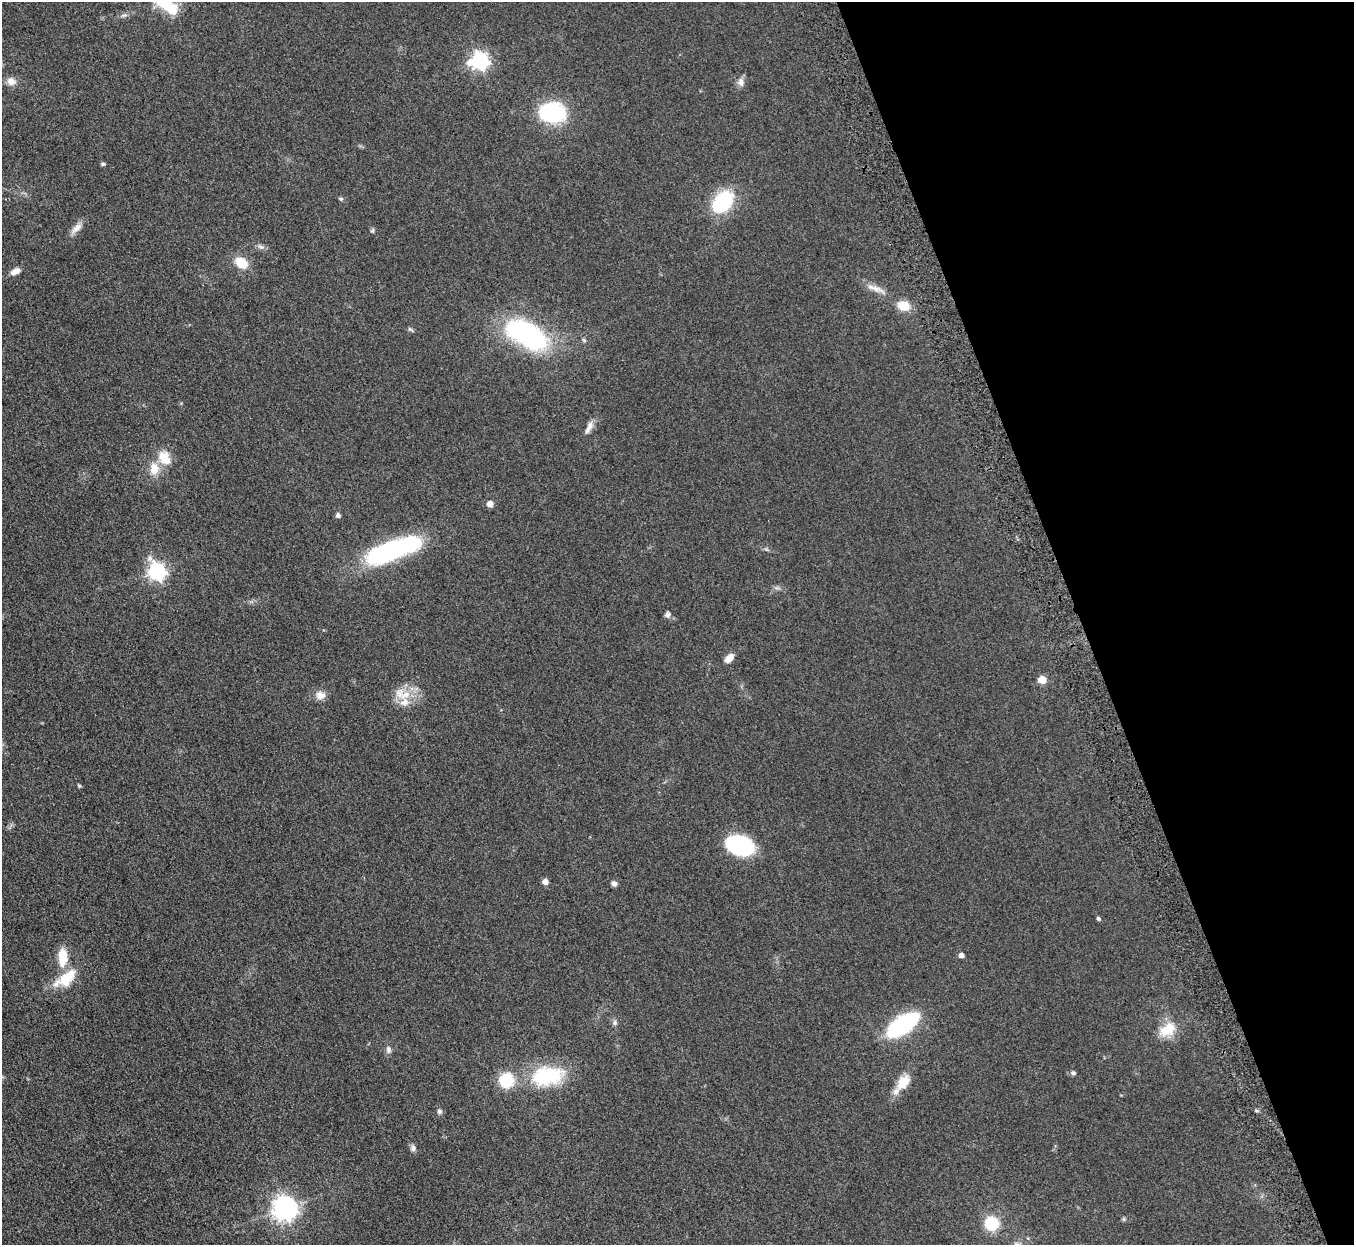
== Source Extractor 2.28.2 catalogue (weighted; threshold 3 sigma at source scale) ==
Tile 12 of 4 x 4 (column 4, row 3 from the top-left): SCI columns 4115-5466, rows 1566-2808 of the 5523 x 5490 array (HDU 1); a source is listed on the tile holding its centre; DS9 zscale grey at full resolution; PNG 1356 x 1247 px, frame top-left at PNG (2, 2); no overlay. Shown black and unused: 20% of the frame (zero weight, under 3 of 5 exposures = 4% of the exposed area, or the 3 px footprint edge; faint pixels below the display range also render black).
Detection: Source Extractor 2.28.2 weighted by HDU 2 'WHT'; one run over the whole footprint, this tile lists its part. Background 0.0774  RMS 0.0073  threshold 0.0329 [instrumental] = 3 sigma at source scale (4.5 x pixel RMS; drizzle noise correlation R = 1.50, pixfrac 1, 0.05/0.05 arcsec/px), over >= 5 px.
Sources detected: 53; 1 too faint to see at this stretch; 1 inside a brighter object's white glare — not listed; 2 inside a brighter listed object's ellipse — not listed separately; the other 49 listed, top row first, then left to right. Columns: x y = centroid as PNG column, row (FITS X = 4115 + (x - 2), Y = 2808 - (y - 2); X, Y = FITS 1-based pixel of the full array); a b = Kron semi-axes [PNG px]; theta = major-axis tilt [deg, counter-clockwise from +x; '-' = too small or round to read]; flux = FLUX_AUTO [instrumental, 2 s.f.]
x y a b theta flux
165 3 36 13 -36 29
480 61 8 7 - 230
11 81 11 10 - 5.2
741 82 10 9 - 3.8
552 113 27 19 -6 57
103 164 5 4 - 1.1
341 199 5 5 - 1
723 202 21 15 48 46
76 228 19 7 42 4.9
372 230 7 4 45 1
261 247 11 5 -18 2.1
242 263 13 10 -34 14
15 271 13 7 25 4.2
876 288 27 8 -24 6.7
903 306 15 11 -14 10
410 329 9 3 -40 1.1
527 335 45 22 -29 120
589 427 20 7 63 4.7
164 457 20 14 -57 12
154 469 15 11 90 10
490 504 5 5 - 6.1
338 515 5 5 - 2.2
387 552 53 18 19 110
157 571 8 7 - 200
667 615 8 7 - 2.1
729 658 12 7 45 5.6
1042 680 5 5 - 16
402 694 27 15 -17 14
320 695 13 11 3 5
79 786 5 4 - 0.83
740 845 20 13 -21 91
545 882 5 5 - 5
614 884 6 5 - 2.5
1098 918 5 5 - 1.2
961 955 5 4 - 3.3
63 957 19 9 90 16
67 978 28 15 48 19
615 1023 7 7 - 1.8
903 1024 34 15 33 73
1167 1030 23 15 32 15
388 1050 10 6 -79 2.5
1073 1073 6 5 - 1.6
547 1076 43 23 9 47
903 1082 24 13 53 12
439 1111 7 6 - 1.6
413 1148 9 7 -81 2.2
285 1209 8 8 - 580
1124 1219 6 4 90 0.9
992 1223 12 11 - 26
Isophote crosses this tile's border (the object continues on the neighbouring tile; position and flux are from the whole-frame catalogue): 1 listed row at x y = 165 3